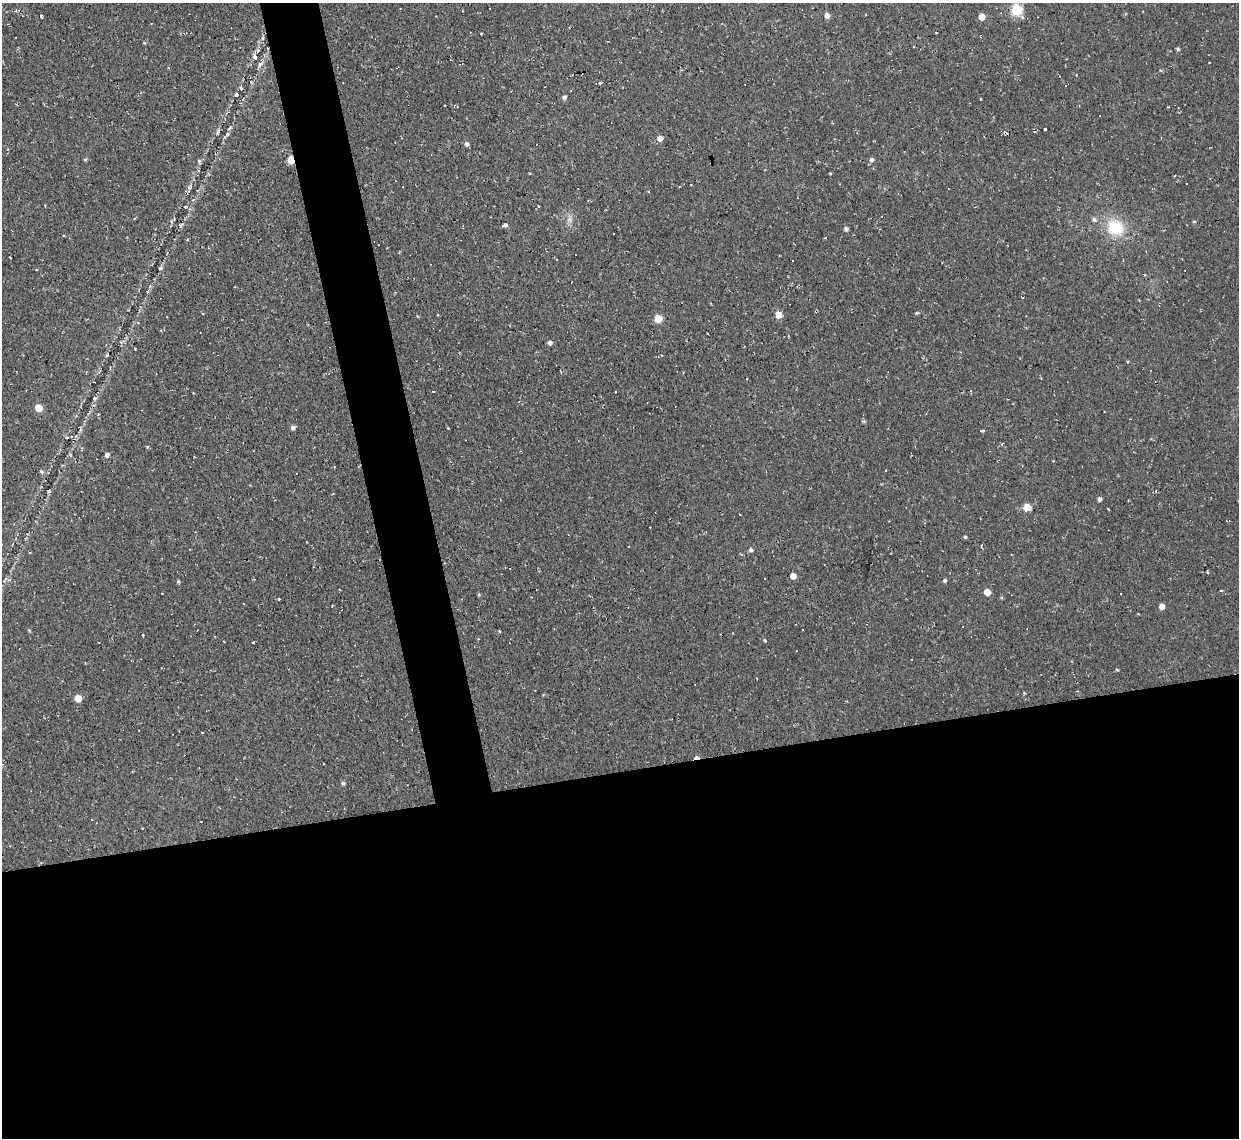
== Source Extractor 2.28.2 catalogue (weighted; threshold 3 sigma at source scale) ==
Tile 15 of 4 x 4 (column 3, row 4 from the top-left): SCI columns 2475-3711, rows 132-1267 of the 4948 x 4925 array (HDU 1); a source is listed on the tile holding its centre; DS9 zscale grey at full resolution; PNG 1241 x 1140 px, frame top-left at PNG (2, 3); no overlay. Shown black and unused: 36% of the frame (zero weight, under 2 of 3 exposures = <1% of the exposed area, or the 3 px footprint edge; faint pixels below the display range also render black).
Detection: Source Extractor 2.28.2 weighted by HDU 2 'WHT'; one run over the whole footprint, this tile lists its part. Background 0.146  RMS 0.0073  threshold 0.0329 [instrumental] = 3 sigma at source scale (4.5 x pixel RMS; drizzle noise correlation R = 1.50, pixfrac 1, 0.05/0.05 arcsec/px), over >= 5 px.
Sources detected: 104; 37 cosmic-ray / hot-pixel residue — not listed; the other 67 listed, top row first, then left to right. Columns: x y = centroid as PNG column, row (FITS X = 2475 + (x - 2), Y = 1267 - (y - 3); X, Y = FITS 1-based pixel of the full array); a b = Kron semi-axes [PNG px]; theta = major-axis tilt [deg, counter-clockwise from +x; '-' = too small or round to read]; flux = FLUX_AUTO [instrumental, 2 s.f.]
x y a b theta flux
489 9 3 3 - 1.5
1016 10 6 5 - 60
827 15 5 5 - 4.2
41 17 5 2 - 0.92
982 17 5 5 - 9
481 34 3 3 - 1.2
144 43 4 3 - 0.68
1178 49 5 4 - 1.2
255 57 5 4 - 2.7
260 64 9 5 41 2.5
1160 70 5 3 - 0.76
600 83 5 3 - 0.8
1065 85 4 2 - 0.53
236 94 4 4 - 1
564 97 4 4 - 2.2
1099 116 3 3 - 1.6
1045 129 3 3 - 3.4
227 134 6 5 - 1.3
660 138 5 5 - 5
467 144 6 5 - 1.7
85 159 5 3 - 0.77
871 159 5 5 - 2.2
291 160 5 4 - 12
199 161 6 5 - 1.1
190 187 9 6 54 2.1
185 207 4 4 - 2.6
569 219 8 6 45 2.7
1094 220 7 6 - 2
1194 221 5 3 - 0.67
180 225 7 5 44 1.3
505 225 5 4 - 1.9
1115 227 21 17 -33 28
846 229 4 4 - 2.2
160 268 5 5 - 1.1
36 269 4 2 - 0.56
916 313 6 3 0 0.81
778 315 5 5 - 11
658 318 5 5 - 19
550 342 5 5 - 2.2
94 398 5 5 - 1.4
38 408 5 5 - 13
293 427 5 4 - 2.2
449 428 3 3 - 2.4
147 447 4 3 - 1
107 455 5 4 - 2.8
41 471 5 4 - 1.2
49 491 5 4 - 1.2
1099 499 5 4 - 2
1027 507 5 5 - 15
1108 509 3 2 - 0.65
965 537 4 4 - 1.1
751 549 5 4 - 1.7
1207 572 3 2 - 0.79
793 576 6 4 -76 5
945 580 4 4 - 1.2
178 581 4 4 - 1
987 592 5 5 - 9.5
479 594 5 3 - 0.77
1120 594 2 2 - 0.63
278 599 4 2 - 0.54
1162 606 5 5 - 5
765 641 4 3 - 0.88
253 642 2 2 - 0.71
1024 693 4 4 - 0.69
78 698 5 5 - 12
343 783 5 4 - 1.5
201 822 3 2 - 0.92
Overlapping masked pixels (flux is a lower limit): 1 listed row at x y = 291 160